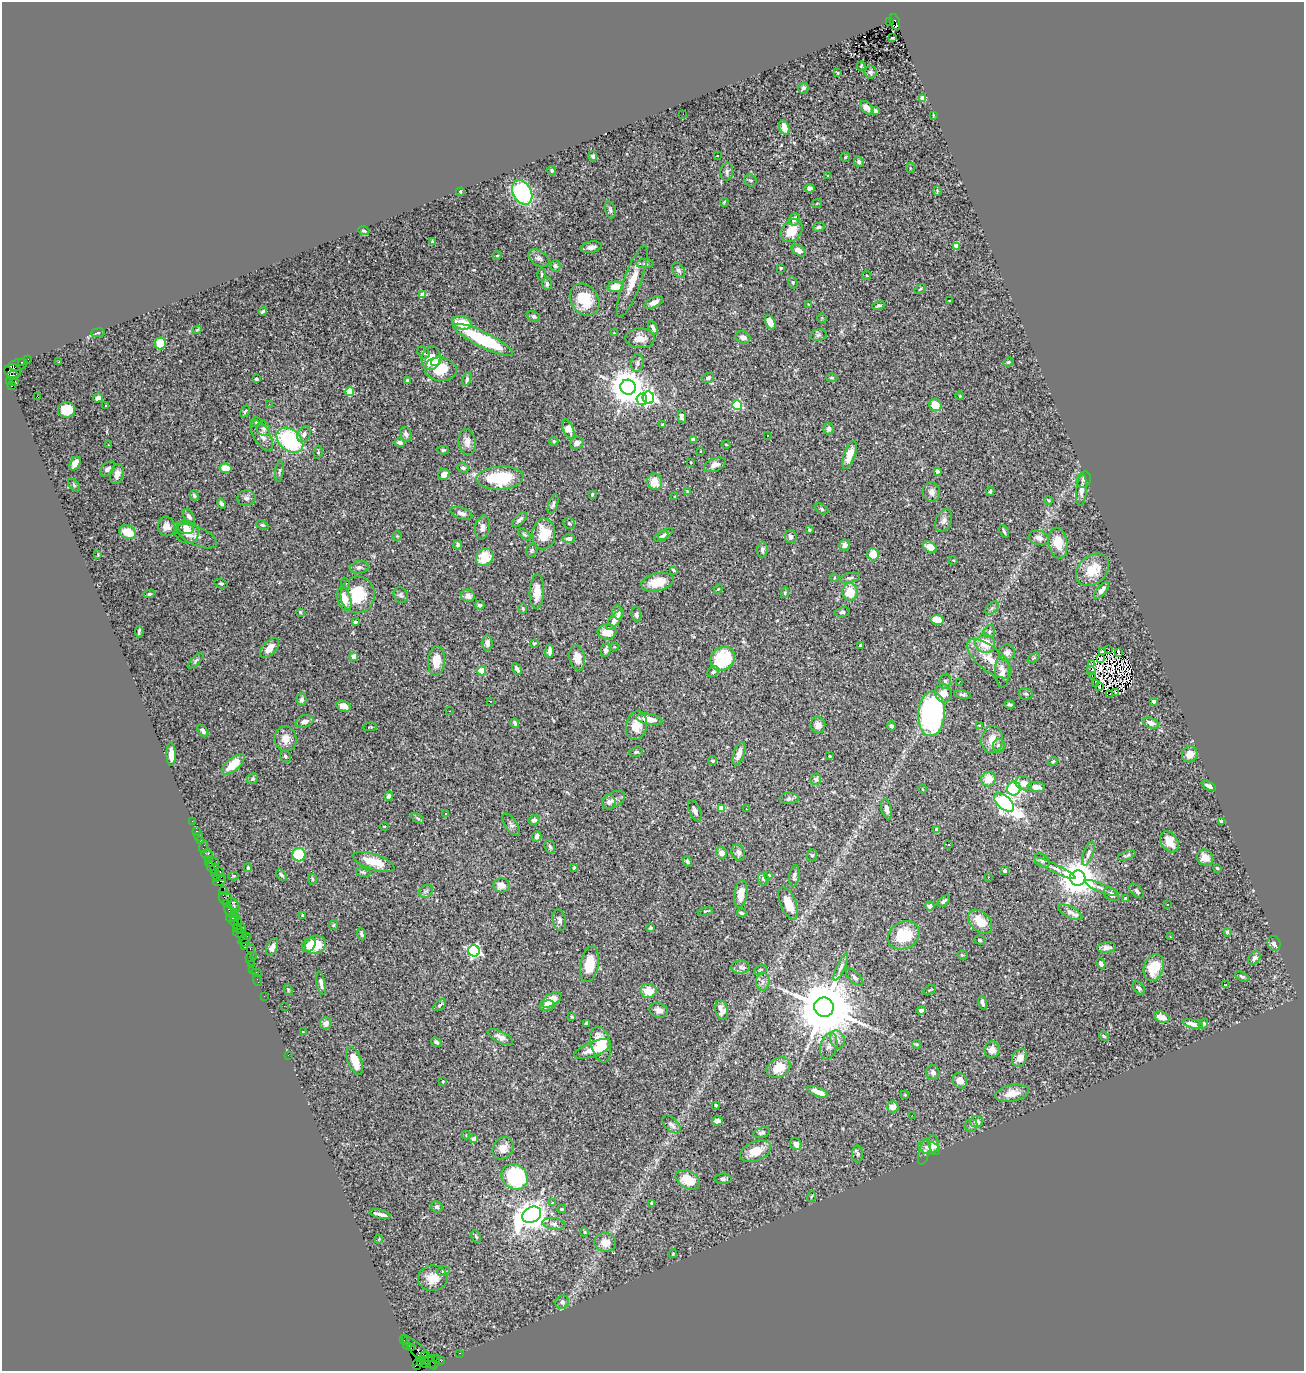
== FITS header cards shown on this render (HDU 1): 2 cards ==
NAXIS1  =                 1302
NAXIS2  =                 1369

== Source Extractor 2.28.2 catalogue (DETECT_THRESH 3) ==
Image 1302 x 1369 px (HDU 1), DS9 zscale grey, 1 PNG px = 1 image px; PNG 1306 x 1373 px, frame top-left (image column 1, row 1369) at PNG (2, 2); each listed source drawn as its Kron ellipse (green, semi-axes under 4 px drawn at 4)
Background 1.68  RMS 0.026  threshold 0.079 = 3 sigma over >= 5 px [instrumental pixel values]
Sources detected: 508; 5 with non-positive FLUX_AUTO (blend fragments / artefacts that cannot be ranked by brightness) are neither listed nor drawn; of the other 503, the 500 brightest by FLUX_AUTO listed and drawn (3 fainter detections omitted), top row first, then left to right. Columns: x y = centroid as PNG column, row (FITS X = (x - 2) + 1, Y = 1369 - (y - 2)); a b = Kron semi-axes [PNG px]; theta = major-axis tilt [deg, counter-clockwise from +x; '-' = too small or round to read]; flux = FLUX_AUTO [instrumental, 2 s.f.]
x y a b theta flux
889 22 2 2 - 75
895 22 8 4 -72 1000
893 37 3 2 - 7.3
861 66 4 3 - 2
871 72 6 6 - 3.6
838 73 4 2 - 1.5
803 88 5 4 - 4.3
922 98 4 4 - 36
867 108 8 5 -45 8.3
875 111 4 3 - 4.8
683 114 2 2 - 5.5
933 115 3 2 - 1.2
784 127 7 5 -74 22
593 156 5 4 - 4.1
717 156 3 2 - 3
845 157 5 4 - 1.8
859 162 5 4 - 4.9
910 168 5 4 - 1.9
552 171 5 4 - 2.6
727 172 9 6 81 5.8
828 176 3 3 - 1.4
750 180 6 5 - 3.6
810 188 5 4 - 4.2
937 191 5 4 - 1.9
460 192 4 3 - 2.1
522 192 13 9 -60 210
724 202 4 3 - 1.9
817 203 5 3 - 1.7
610 210 8 5 -74 4.6
794 219 6 5 - 8.7
819 227 6 4 16 2.9
364 231 5 4 - 2.6
791 231 13 9 50 34
432 242 4 3 - 4.1
957 246 4 4 - 31
591 247 10 5 9 8.3
799 251 7 5 -33 12
497 256 4 3 - 1.5
539 258 11 7 -34 6.8
645 264 9 4 -1 3.7
555 266 6 5 - 4.3
780 268 3 3 - 3.6
678 270 8 5 -57 5.3
541 274 6 3 90 2.3
867 275 5 3 - 1.5
632 281 38 8 70 33
793 282 6 4 -72 2.5
547 284 6 5 - 5.1
616 287 8 5 5 30
920 289 6 3 35 1.9
423 294 4 4 - 21
585 300 17 13 -52 60
950 301 3 2 - 1.3
654 302 10 5 26 11
808 304 4 2 - 1.1
878 305 6 4 16 3.9
263 311 4 3 - 2.4
533 316 7 5 -25 4.2
822 318 5 4 - 1.9
770 322 7 4 -64 14
462 323 10 6 -14 42
653 328 7 4 -66 5.6
197 330 4 3 - 1.7
98 333 7 3 8 2.1
614 333 3 3 - 1.1
818 335 8 5 11 4.7
743 337 7 6 - 9.6
640 338 15 10 -1 19
483 340 33 7 -26 140
160 343 6 5 - 39
423 353 7 5 -43 3.6
431 358 12 9 80 57
28 359 2 2 - 23
436 361 5 4 - 17
22 362 3 2 - 65
59 362 3 2 - 1.8
1008 362 5 4 - 2.7
637 363 9 6 82 5.3
18 365 9 5 14 310
441 369 16 11 -8 65
13 371 8 7 - 2000
13 375 6 3 7 1100
708 378 6 5 - 4.9
832 378 5 3 - 2.4
256 379 4 3 - 3.6
467 379 7 4 76 4.2
407 380 4 3 - 3.1
15 381 3 2 - 24
10 382 3 2 - 20
11 386 3 3 - 170
628 387 8 7 - 4000
350 392 4 4 - 72
960 396 4 3 - 1.4
38 397 3 2 - 150
98 398 5 4 - 4.7
648 398 6 5 - 310
642 399 6 5 - 110
269 404 3 2 - 2.7
105 405 3 3 - 2.6
737 405 5 5 - 150
935 405 6 6 - 33
66 410 9 7 0 44
245 411 6 3 62 2.2
682 417 6 4 -83 5.7
256 422 6 5 - 2.9
663 425 4 4 - 6
263 429 7 6 - 4.8
568 429 10 5 -68 18
828 429 6 5 - 5.8
304 434 8 6 60 6.5
406 434 7 5 -66 5.7
262 435 17 8 -59 13
767 436 3 3 - 4.2
693 439 4 3 - 9.8
290 440 15 10 -40 190
554 441 5 4 - 2.1
467 442 13 8 -82 12
400 443 5 4 - 6.1
577 443 7 6 - 7.3
726 444 4 3 - 1.2
108 445 4 2 - 2.5
443 450 6 4 1 2.2
700 451 3 2 - 0.91
318 452 7 4 83 2.8
849 455 15 5 71 20
691 462 3 2 - 1.4
75 463 7 4 62 16
715 465 11 6 21 11
225 468 6 5 - 26
463 468 6 4 -20 3.9
108 469 9 5 44 5.2
279 471 10 3 83 2.7
937 471 4 3 - 10
117 474 10 6 73 11
444 474 6 5 - 14
500 478 23 11 4 110
1084 480 8 6 67 6
655 482 8 7 - 28
74 485 7 4 -47 2.6
1081 490 16 5 85 11
688 491 3 2 - 1.6
932 492 9 8 - 9.1
990 492 4 3 - 2.5
592 494 3 3 - 2.2
194 495 5 3 - 2.6
675 497 3 2 - 1.3
246 498 9 8 - 6.5
1049 500 4 3 - 1.8
221 504 5 3 - 4
553 504 10 4 72 5
822 509 7 4 -30 3.2
461 513 12 5 -19 7.3
189 516 8 5 -56 5.9
520 519 9 4 45 4.9
944 521 12 7 65 8.1
569 523 6 5 - 3.4
262 525 6 4 -25 2.3
166 526 10 8 -81 13
185 527 9 6 -22 9
483 527 12 7 80 9
809 530 3 3 - 2.2
1004 531 7 3 -70 2.9
128 532 9 6 -23 34
187 533 12 10 -2 18
525 534 7 4 -41 2.8
544 534 15 11 87 44
665 534 8 4 33 4.8
197 536 22 9 -24 12
397 536 4 4 - 1.8
661 536 7 5 32 4.2
791 537 6 6 - 6.7
569 538 6 4 1 7.1
1039 538 10 7 -14 11
1058 543 15 9 -80 33
458 545 5 4 - 4.7
845 545 5 5 - 6
930 547 7 5 -32 18
532 550 7 5 59 2.8
762 550 8 5 85 6.8
98 554 4 2 - 1.4
873 554 6 5 - 21
485 557 9 8 - 39
953 560 4 2 - 1.2
359 567 9 6 8 6.2
673 570 4 2 - 2.1
1093 570 18 13 43 43
834 578 4 2 - 1.6
850 578 10 5 13 4.4
658 582 16 9 13 35
221 583 6 4 -16 2.9
345 583 6 3 -72 2
718 589 5 3 - 1.3
1101 590 10 4 50 9.9
537 592 17 7 89 23
850 592 8 8 - 35
785 593 5 4 - 2.4
149 594 5 4 - 2.9
358 595 18 17 - 64
401 595 8 7 - 4.9
468 596 7 6 - 11
344 599 12 6 -73 26
480 605 5 4 - 3.4
523 608 5 4 - 2
992 608 8 5 45 4.3
300 612 4 4 - 2.6
618 612 7 5 -67 6.2
842 612 8 4 7 3.3
636 615 8 5 -84 3.7
615 620 12 5 53 16
937 620 6 5 - 25
355 622 4 3 - 2.5
989 631 6 5 - 3.5
139 632 6 3 85 3.7
607 632 9 7 2 26
487 643 7 5 -83 7
534 644 4 4 - 1.6
985 644 10 9 - 36
860 646 4 3 - 1.9
614 647 4 3 - 1.5
269 648 12 6 47 16
606 650 7 5 81 8.6
1109 650 2 2 - 2.1
550 651 6 4 82 8.1
1102 652 3 3 - 5.4
1119 652 3 2 - 3.2
1007 653 8 8 - 7.3
354 656 4 4 - 25
577 658 13 8 -80 18
1034 658 7 4 35 2.2
723 659 13 11 44 84
989 659 27 12 -40 34
1101 659 3 2 - 1.6
196 660 10 4 44 3.3
436 661 14 8 85 27
1092 663 2 2 - 1.2
517 669 6 3 -60 5.9
1091 670 4 2 - 2.7
482 671 4 4 - 55
713 672 6 5 - 5.4
1002 672 16 7 -89 16
1092 675 3 2 - 1.9
945 681 7 5 80 5
959 682 3 2 - 6.3
1095 684 3 2 - 0.87
1099 687 3 2 - 2.1
943 693 9 8 - 16
1116 693 2 2 - 1.6
962 694 8 4 -11 4.1
1026 694 7 6 - 3.6
1110 694 2 2 - 3.2
302 699 6 5 - 5.2
490 701 3 2 - 1.9
1153 701 4 3 - 3.3
1010 704 5 3 - 3.1
344 706 7 5 -21 13
449 711 3 2 - 1.1
932 714 22 13 86 400
649 719 13 5 -10 20
305 721 9 6 17 8.3
515 723 5 3 - 3.9
1151 723 8 5 -18 11
818 725 8 7 - 9.8
979 725 3 2 - 1.1
636 726 14 10 76 27
891 726 4 3 - 4.9
370 727 7 2 5 1.4
203 731 7 4 -49 5.5
286 739 12 11 - 18
992 739 14 10 80 20
999 746 6 6 - 9.6
636 752 7 4 11 3
171 754 11 4 -89 15
739 754 12 5 71 13
1190 754 8 7 - 15
285 756 6 5 - 3.5
830 756 3 2 - 1.7
712 761 4 4 - 2.9
1053 761 4 3 - 2
233 764 14 6 41 35
252 779 6 5 - 3.6
816 779 5 5 - 7.2
988 779 7 7 - 28
1024 783 8 6 -30 16
1209 786 8 4 -27 5.6
1036 787 9 5 -3 12
922 789 5 3 - 1.5
1014 789 7 6 - 180
389 796 4 4 - 4.2
789 799 10 5 0 4.6
614 800 12 7 29 9.3
609 802 7 6 - 6
1004 802 12 6 -40 580
722 808 4 4 - 41
746 809 3 2 - 4.2
887 809 10 5 -76 8.6
695 811 11 5 -65 6.3
446 814 3 3 - 5.5
417 818 7 4 -31 2.8
534 820 6 5 - 7.1
192 821 2 2 - 18
1221 821 4 3 - 9.3
511 825 13 6 -54 6.1
384 826 4 3 - 1.5
937 829 4 3 - 11
197 831 3 2 - 73
198 836 2 2 - 18
537 836 5 4 - 6
201 841 4 3 - 300
1169 842 11 8 -56 25
949 845 3 2 - 2.9
203 847 6 2 70 31
550 847 7 5 -70 3.2
738 852 8 6 -70 6.8
722 853 6 5 - 11
207 854 5 5 - 270
1088 854 12 5 71 6.5
299 855 7 6 - 59
812 855 6 5 - 2.7
1127 855 9 4 19 3.5
1205 858 8 7 - 18
208 859 3 3 - 88
1042 861 8 6 -39 4.5
374 862 22 7 -18 38
687 862 5 4 - 3.7
212 863 7 2 10 170
211 866 4 3 - 72
214 868 5 3 - 120
248 868 4 3 - 2.1
574 868 4 3 - 1.7
1055 868 23 4 -26 9.8
1217 868 3 3 - 1.8
1005 871 4 3 - 6.6
220 872 3 2 - 93
363 872 7 4 -14 2.8
214 874 3 2 - 80
281 875 6 4 -49 4.2
769 875 3 2 - 1.3
233 876 5 4 - 1.8
794 876 11 5 82 5.6
223 877 4 2 - 150
988 877 3 2 - 1.5
1078 878 7 7 - 4600
216 879 3 3 - 85
312 879 5 3 - 2.1
763 879 6 5 - 3.2
220 881 6 3 24 170
501 885 8 7 - 17
1101 888 17 4 -22 6.7
223 891 4 2 - 20
426 891 7 6 - 4.3
1137 891 9 5 -44 4.5
741 894 14 6 81 20
1112 894 8 6 -34 11
225 898 7 6 - 420
1126 899 4 3 - 4.2
944 901 7 4 40 3.8
226 903 4 3 - 68
788 904 17 8 -68 31
1168 904 3 2 - 4.4
233 905 8 5 -52 590
930 906 5 4 - 6.9
229 911 7 3 -68 260
705 911 7 3 12 1.9
234 912 3 2 - 63
1070 912 13 5 -27 16
742 913 5 3 - 3.3
303 915 3 3 - 1.8
233 918 7 4 4 250
559 920 11 6 -78 6.1
234 921 5 4 - 200
980 922 14 9 -45 30
238 924 6 2 87 400
333 925 5 4 - 2
241 928 4 3 - 230
650 928 3 3 - 2.5
238 929 5 3 - 180
1227 932 4 4 - 2.3
240 933 7 3 -12 100
361 934 6 4 -69 4.2
904 935 17 13 29 70
1170 937 3 3 - 3
244 939 7 4 31 160
980 940 5 4 - 2.7
245 943 4 2 - 120
1274 943 7 6 - 7.2
309 945 8 6 53 8.7
315 945 11 9 19 36
244 947 3 3 - 64
272 947 9 5 67 9.5
1106 947 9 5 9 7.7
250 949 3 2 - 89
474 951 6 5 - 310
962 955 5 4 - 2.2
253 956 3 2 - 49
1254 958 7 5 46 5.7
250 960 6 3 -65 190
251 964 3 3 - 120
590 964 18 9 80 41
1101 964 5 4 - 4.9
740 967 9 6 3 6.8
841 967 15 4 65 6.3
1154 968 14 9 70 50
253 969 2 2 - 55
761 970 6 4 28 2.7
257 973 5 3 - 210
854 977 11 5 -45 5.7
1242 977 7 4 -27 3.6
257 980 6 2 -72 74
763 981 9 7 89 7.2
321 983 12 4 -79 6.4
1225 984 3 3 - 17
1139 988 7 5 -49 4.2
288 990 6 4 -63 2
929 990 6 3 31 1.9
648 991 8 7 - 27
264 996 2 2 - 30
551 1000 11 6 33 23
982 1003 7 3 -74 5.6
440 1005 7 4 41 3.5
284 1006 2 2 - 2.4
547 1006 8 5 11 6.6
824 1007 10 9 - 17000
658 1010 9 7 -17 7.8
721 1010 10 6 -75 9.8
921 1010 5 4 - 4.8
572 1017 3 3 - 1.7
1162 1017 8 5 -21 17
326 1023 6 6 - 10
586 1023 3 3 - 2.4
1193 1024 10 4 -13 11
1203 1024 5 4 - 3.8
303 1032 4 3 - 1.6
1104 1036 5 4 - 2.6
500 1037 14 5 -27 9.1
837 1040 9 7 -67 9
436 1042 6 4 -43 4
601 1044 18 9 -77 53
917 1044 4 3 - 2.3
829 1046 13 8 75 10
593 1049 19 7 21 21
992 1050 8 7 - 15
288 1055 2 2 - 18
1020 1058 9 7 58 13
355 1061 14 6 -68 32
779 1068 12 9 30 34
933 1073 7 6 - 5.5
960 1081 8 7 - 13
443 1082 4 3 - 1.7
818 1092 11 4 -22 17
1012 1093 17 8 11 23
905 1095 4 3 - 1.6
716 1105 3 3 - 2.2
893 1107 5 5 - 16
912 1115 2 2 - 6.1
717 1121 5 4 - 10
976 1122 6 5 - 10
671 1124 11 6 -44 8.4
971 1126 6 6 - 4.9
762 1133 8 5 16 4.1
466 1135 4 4 - 1.6
474 1139 4 4 - 14
796 1144 6 5 - 7.4
933 1144 8 5 -79 15
503 1148 12 9 53 15
929 1148 11 6 -21 11
756 1151 16 9 23 27
924 1152 13 5 75 5.3
858 1154 8 5 -89 3.7
515 1177 14 12 -43 160
723 1179 8 5 2 5.2
688 1180 13 8 -27 45
811 1196 5 2 - 1.4
552 1202 3 3 - 5.4
652 1203 4 4 - 2.6
437 1207 6 5 - 4
562 1209 4 3 - 2.3
380 1214 11 3 -14 8
532 1215 10 7 29 2700
554 1224 11 5 -8 6.2
584 1232 5 3 - 1.8
476 1236 6 4 -63 2.6
379 1239 4 3 - 1.5
605 1242 11 9 -11 17
673 1254 4 4 - 1.5
443 1271 6 5 - 2.9
433 1278 15 13 1 25
562 1302 7 6 - 6.4
404 1340 2 2 - 21
407 1346 4 3 - 120
411 1348 2 2 - 27
419 1352 23 6 -44 750
459 1353 2 2 - 28
424 1356 3 3 - 660
431 1358 3 3 - 870
422 1359 3 3 - 960
441 1361 4 3 - 68
435 1362 8 4 68 170
421 1363 3 3 - 300
417 1364 5 3 - 320
426 1365 2 2 - 14
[3 fainter detections neither listed nor drawn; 5 non-positive-flux detections neither listed nor drawn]